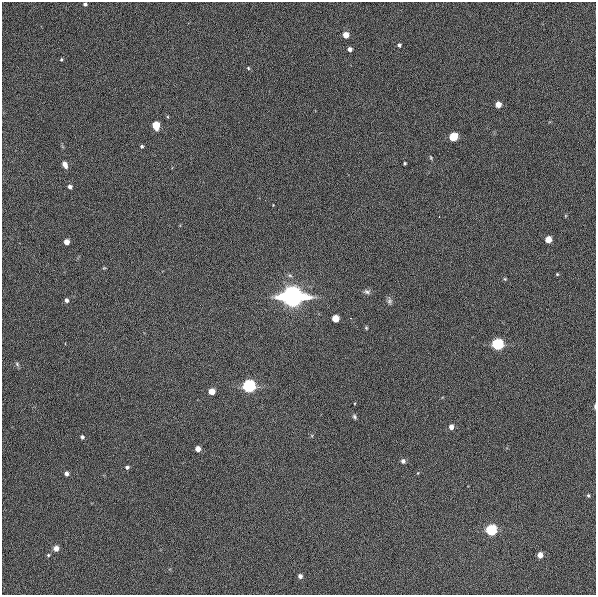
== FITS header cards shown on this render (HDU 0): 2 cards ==
NAXIS1  =                  594
NAXIS2  =                  593

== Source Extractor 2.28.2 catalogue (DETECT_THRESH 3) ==
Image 594 x 593 px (HDU 0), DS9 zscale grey, 1 PNG px = 1 image px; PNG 598 x 597 px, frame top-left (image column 1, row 593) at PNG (2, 2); no overlay
Background 65.2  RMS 3.9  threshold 11.7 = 3 sigma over >= 5 px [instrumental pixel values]
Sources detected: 45; all 45 listed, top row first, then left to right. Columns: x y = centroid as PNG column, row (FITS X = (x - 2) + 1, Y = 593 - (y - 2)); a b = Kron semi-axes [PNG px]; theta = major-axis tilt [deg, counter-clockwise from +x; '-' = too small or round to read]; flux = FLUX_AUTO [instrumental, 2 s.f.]
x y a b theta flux
85 4 4 3 - 620
346 35 4 4 - 3700
399 45 4 4 - 630
350 49 4 4 - 1200
61 59 3 3 - 300
248 68 5 4 - 290
498 104 4 4 - 3000
156 125 5 5 - 8800
453 137 5 5 - 16000
142 146 4 3 - 410
431 157 6 3 -70 300
405 163 3 3 - 320
65 165 6 4 -65 1600
70 187 4 4 - 1000
548 240 5 4 - 5300
66 242 4 4 - 2600
104 268 5 4 - 250
557 274 4 3 - 270
505 279 5 4 - 260
367 292 10 6 -15 750
292 297 7 6 - 780000
66 300 4 4 - 850
389 301 8 6 80 750
350 318 2 2 - 160
335 319 5 5 - 6200
366 328 5 4 - 300
497 344 5 5 - 48000
17 364 7 5 -48 450
249 386 5 5 - 79000
212 392 5 4 - 4000
595 407 5 2 - 400
354 417 7 5 -53 520
451 427 4 4 - 1600
82 437 4 4 - 630
198 449 4 4 - 2400
403 461 4 4 - 1000
127 467 5 4 - 570
418 473 5 3 - 210
66 474 4 4 - 1100
588 495 4 3 - 380
491 530 5 5 - 41000
56 548 4 4 - 2300
48 555 5 4 - 300
540 555 4 4 - 2700
300 576 4 4 - 1000
At the frame edge (FLAGS 8, measured only in part): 2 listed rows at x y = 85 4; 595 407